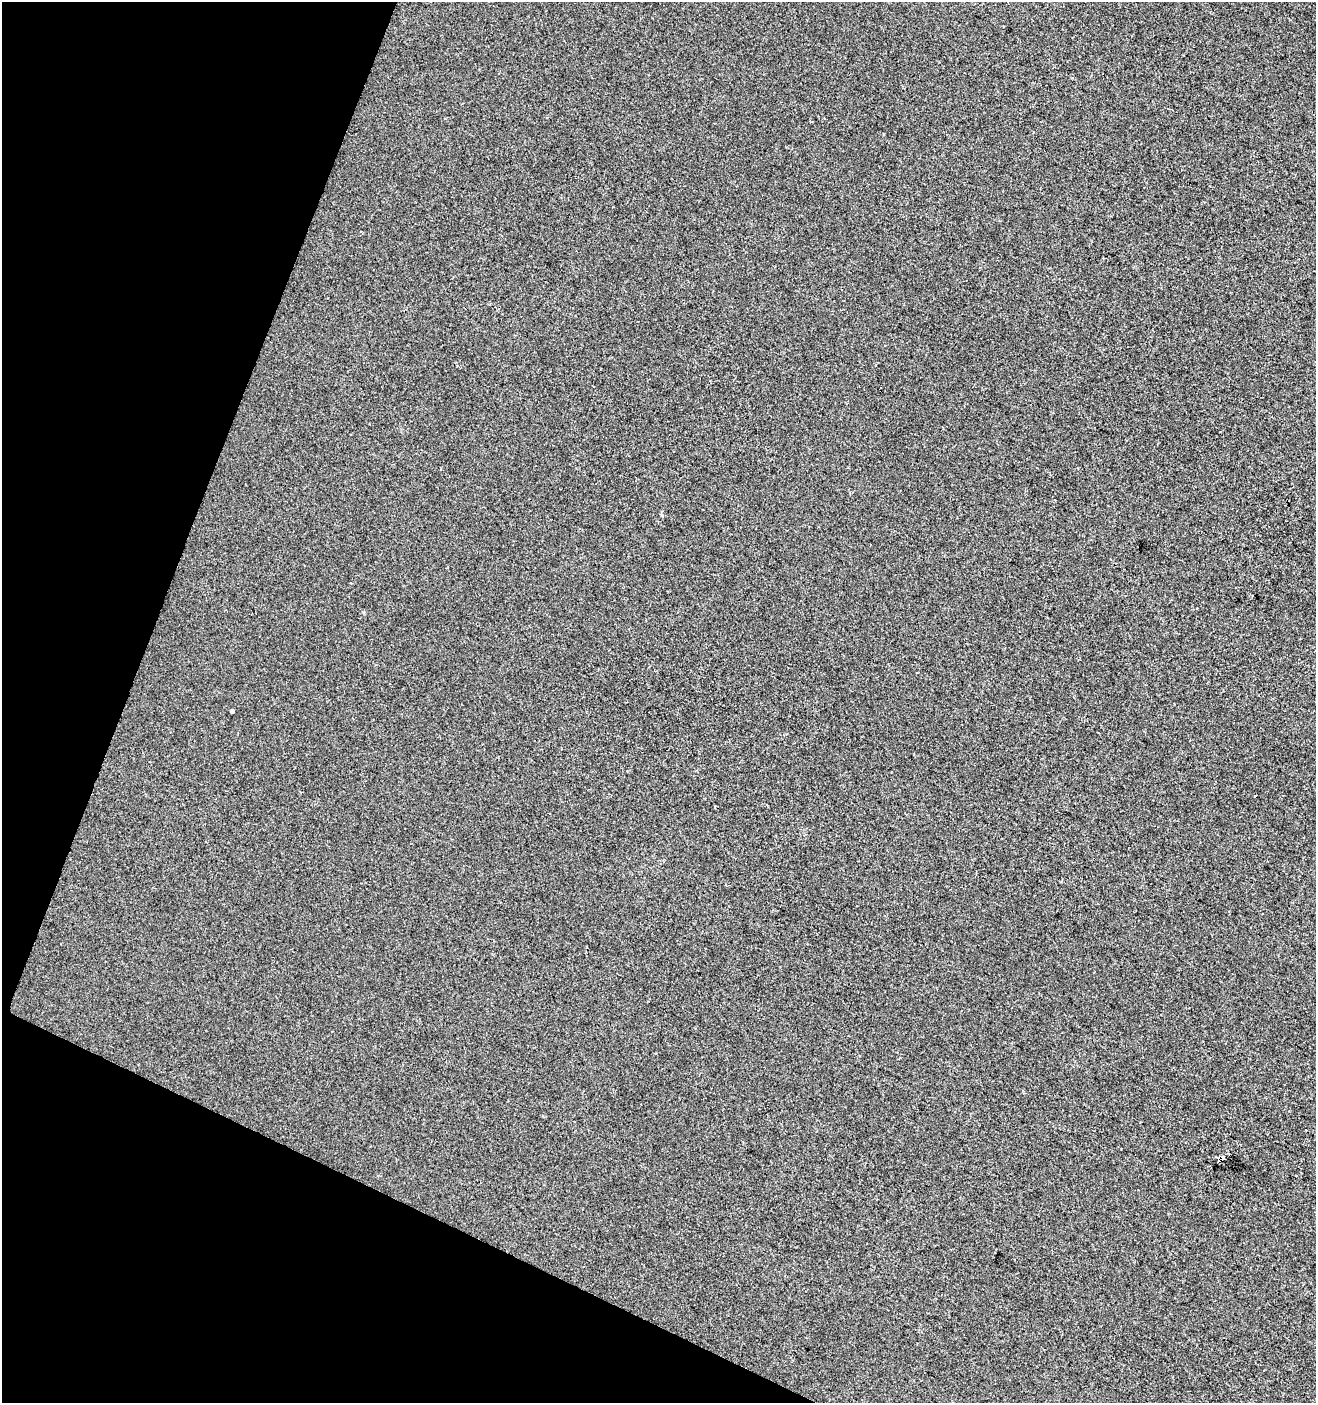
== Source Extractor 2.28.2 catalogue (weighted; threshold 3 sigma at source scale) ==
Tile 9 of 4 x 4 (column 1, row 3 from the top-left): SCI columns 274-1587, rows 1402-2802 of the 5735 x 5610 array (HDU 1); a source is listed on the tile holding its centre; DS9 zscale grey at full resolution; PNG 1318 x 1405 px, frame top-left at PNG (2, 2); no overlay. Shown black and unused: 20% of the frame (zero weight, under 2 of 3 exposures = <1% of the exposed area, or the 3 px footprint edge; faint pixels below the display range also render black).
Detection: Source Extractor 2.28.2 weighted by HDU 2 'WHT'; one run over the whole footprint, this tile lists its part. Background -2.92e-04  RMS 0.0055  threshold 0.025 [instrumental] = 3 sigma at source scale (4.5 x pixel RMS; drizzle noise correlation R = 1.50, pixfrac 1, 0.0396/0.0396 arcsec/px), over >= 5 px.
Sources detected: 4; all 4 listed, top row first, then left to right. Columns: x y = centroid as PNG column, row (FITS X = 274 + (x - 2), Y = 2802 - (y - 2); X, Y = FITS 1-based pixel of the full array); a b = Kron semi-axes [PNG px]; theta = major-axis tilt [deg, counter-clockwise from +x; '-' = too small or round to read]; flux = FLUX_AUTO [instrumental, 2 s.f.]
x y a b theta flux
232 711 4 4 - 3.4
1255 796 3 2 - 1.1
1306 1130 2 2 - 0.43
1221 1159 5 4 - 78
Overlapping masked pixels (flux is a lower limit): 1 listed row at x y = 1221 1159